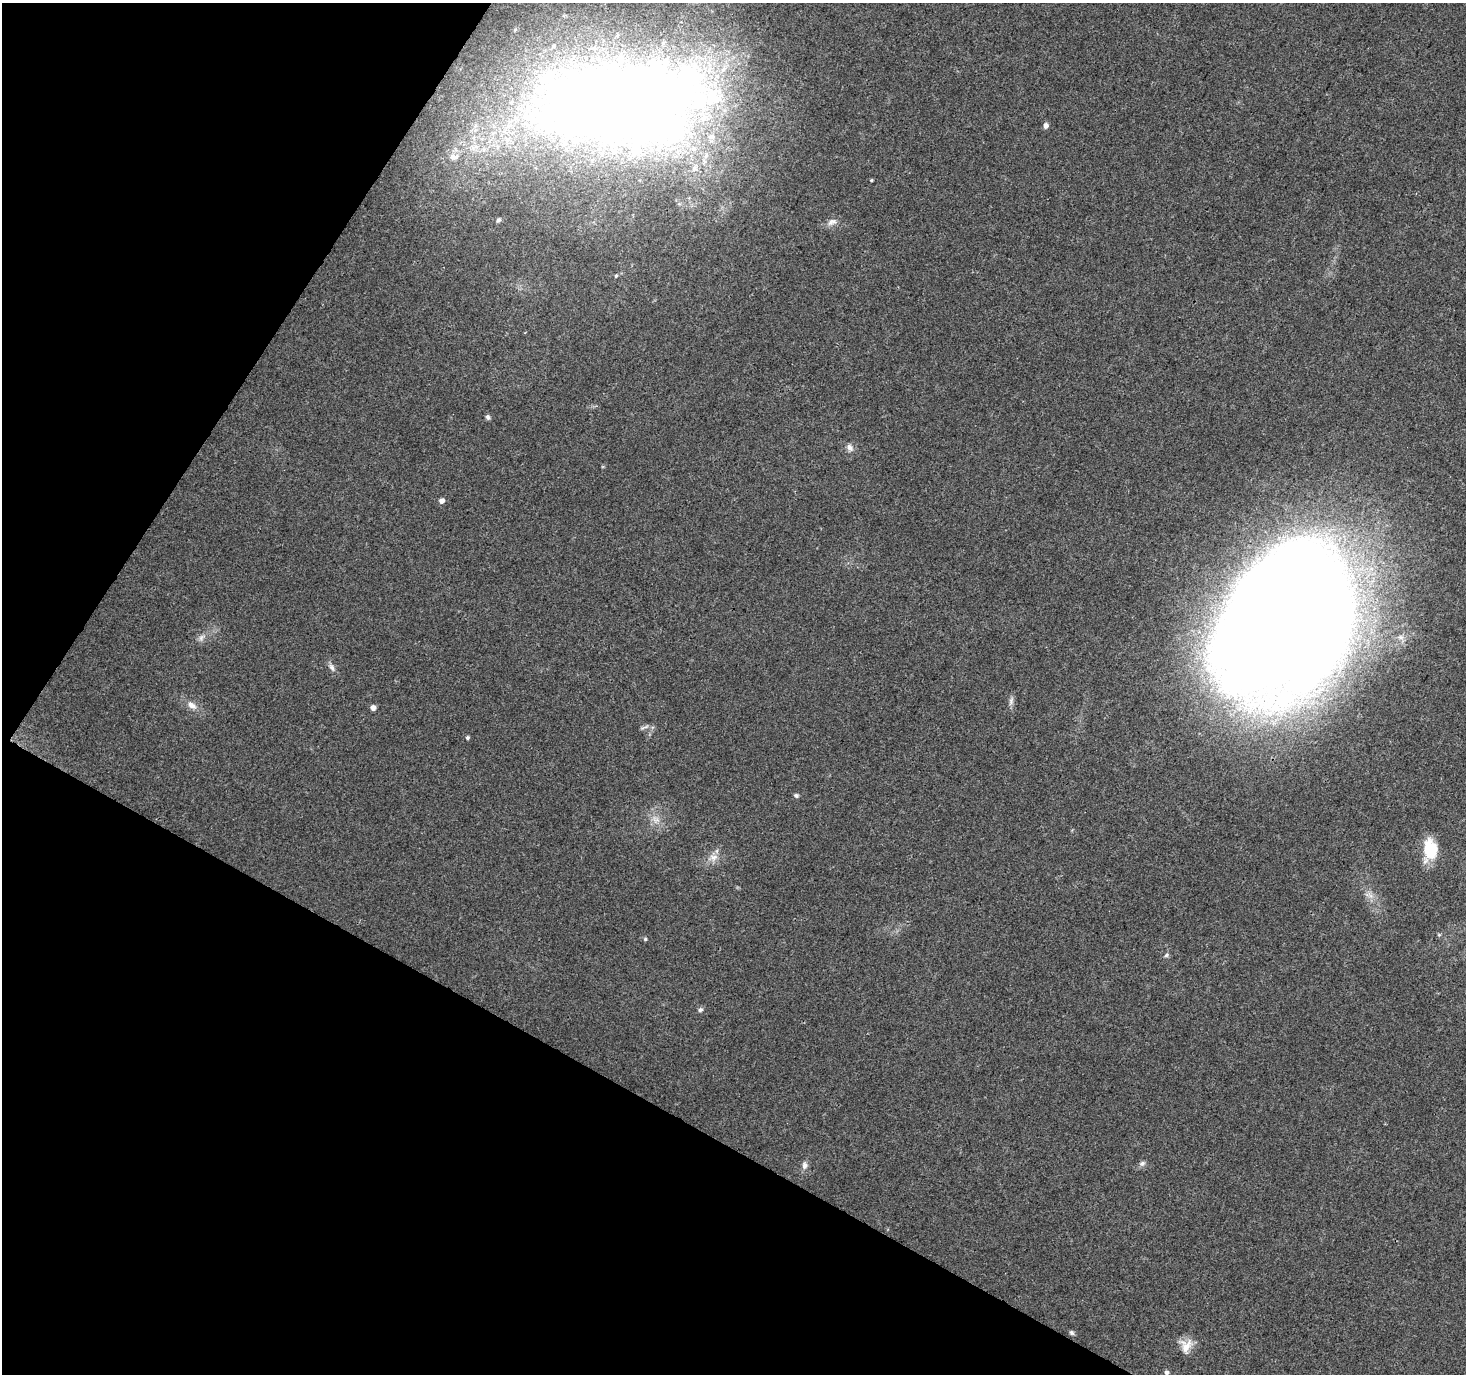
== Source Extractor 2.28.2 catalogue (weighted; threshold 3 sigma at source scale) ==
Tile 9 of 4 x 4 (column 1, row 3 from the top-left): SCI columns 12-1475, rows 1632-3003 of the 5868 x 5942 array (HDU 1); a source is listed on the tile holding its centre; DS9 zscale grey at full resolution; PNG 1468 x 1376 px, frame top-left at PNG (2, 3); no overlay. Shown black and unused: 27% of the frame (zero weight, under 3 of 4 exposures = <1% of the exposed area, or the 3 px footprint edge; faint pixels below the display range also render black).
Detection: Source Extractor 2.28.2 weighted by HDU 2 'WHT'; one run over the whole footprint, this tile lists its part. Background 0.0383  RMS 0.0041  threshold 0.0185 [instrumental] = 3 sigma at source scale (4.5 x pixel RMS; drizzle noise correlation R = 1.50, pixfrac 1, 0.0396/0.0396 arcsec/px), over >= 5 px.
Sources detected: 38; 5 inside a brighter object's white glare — not listed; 3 inside a brighter listed object's ellipse — not listed separately; the other 30 listed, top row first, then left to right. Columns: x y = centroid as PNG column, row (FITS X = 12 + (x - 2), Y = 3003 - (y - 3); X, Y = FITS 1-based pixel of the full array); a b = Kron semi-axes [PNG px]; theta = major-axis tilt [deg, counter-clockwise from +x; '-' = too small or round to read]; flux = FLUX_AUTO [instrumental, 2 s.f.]
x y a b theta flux
615 103 210 94 0 590
1046 125 5 5 - 2
871 180 4 3 - 0.44
498 220 5 5 - 0.84
832 222 14 8 23 2.3
616 276 4 4 - 0.47
488 417 7 5 -72 0.96
850 448 11 8 -56 2
442 501 5 5 - 2.1
1292 617 129 75 83 1300
201 638 11 6 67 1.7
332 667 11 7 -67 1.7
1011 701 12 6 74 1.5
192 705 15 8 -36 3.1
373 708 4 4 - 2.4
644 727 14 4 22 1.1
467 738 4 4 - 0.78
796 795 6 5 - 0.78
656 819 12 10 -54 3.4
1432 850 27 16 -78 12
713 857 12 10 6 3.3
1439 935 6 4 -19 0.47
645 939 4 4 - 0.67
1166 955 6 5 - 0.77
700 1010 7 6 - 0.92
1142 1163 8 7 - 1.3
805 1165 11 7 89 1.8
1071 1332 7 5 -45 0.86
1186 1346 17 14 84 5.3
1167 1372 5 4 - 1.3
Overlapping masked pixels (flux is a lower limit): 1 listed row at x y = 1292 617